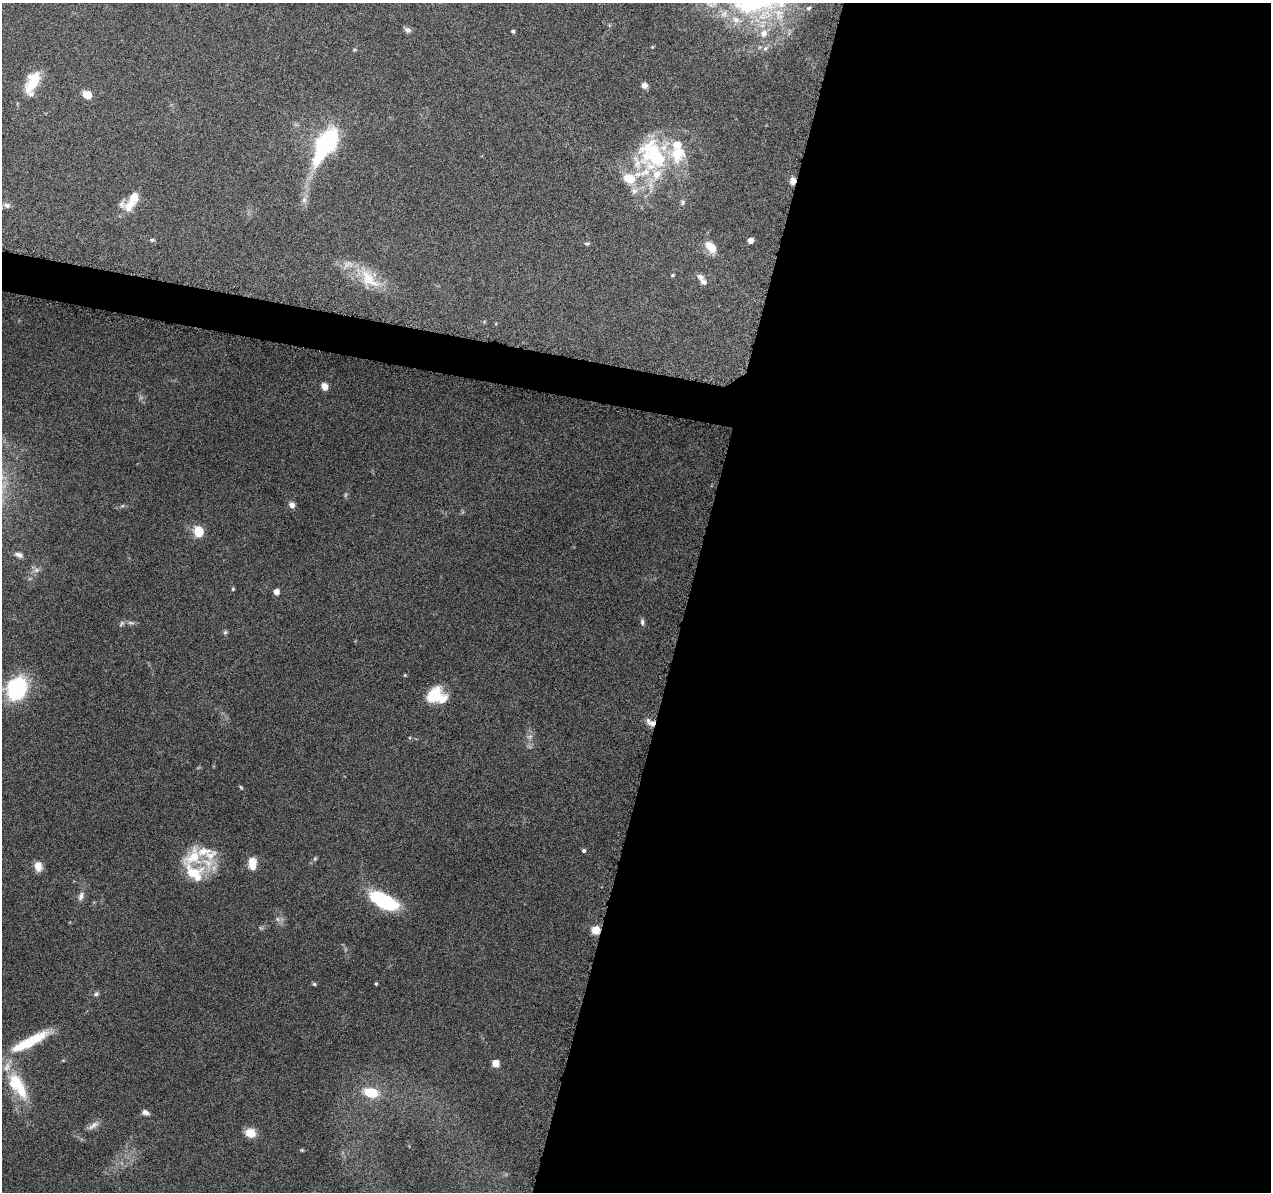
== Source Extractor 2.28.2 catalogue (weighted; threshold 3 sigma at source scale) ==
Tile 12 of 4 x 4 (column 4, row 3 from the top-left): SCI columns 3833-5101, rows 1494-2683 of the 5116 x 5307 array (HDU 1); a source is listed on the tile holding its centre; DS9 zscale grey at full resolution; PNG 1273 x 1194 px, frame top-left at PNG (2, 3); no overlay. Shown black and unused: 48% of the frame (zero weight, under 9 of 18 exposures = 2% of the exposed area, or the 3 px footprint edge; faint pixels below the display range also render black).
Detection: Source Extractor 2.28.2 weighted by HDU 2 'WHT'; one run over the whole footprint, this tile lists its part. Background 0.116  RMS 0.0038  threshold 0.0155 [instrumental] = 3 sigma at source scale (4.09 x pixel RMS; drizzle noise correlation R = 1.36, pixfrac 0.8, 0.0396/0.0396 arcsec/px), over >= 5 px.
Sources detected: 82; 3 too faint to see at this stretch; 3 inside a brighter object's white glare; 1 cosmic-ray / hot-pixel residue — not listed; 15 inside a brighter listed object's ellipse — not listed separately; the other 60 listed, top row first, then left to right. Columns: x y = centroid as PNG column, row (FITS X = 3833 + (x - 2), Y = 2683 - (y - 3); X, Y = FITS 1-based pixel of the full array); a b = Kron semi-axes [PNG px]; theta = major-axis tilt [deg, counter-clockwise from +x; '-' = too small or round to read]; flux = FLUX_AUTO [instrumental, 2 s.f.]
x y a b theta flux
808 8 6 5 - 0.62
736 20 11 8 -31 2.5
408 30 9 6 -22 1.2
513 31 4 4 - 0.54
764 33 11 10 - 2.8
652 47 4 3 - 0.3
765 48 7 6 - 0.86
354 50 6 3 18 0.38
33 81 27 13 60 9.8
644 85 8 7 - 1.4
87 95 9 7 -20 4.3
326 144 24 11 57 65
655 155 41 29 87 33
629 179 17 14 -30 7.4
304 200 8 7 - 1.4
682 202 7 6 - 0.8
7 205 8 6 -15 1.3
129 206 21 12 -3 5
152 240 6 5 - 0.54
751 240 4 4 - 2.7
587 244 7 4 3 0.58
711 247 13 8 -48 6.1
673 275 4 3 - 0.51
700 277 9 8 - 1.5
369 279 36 18 -44 11
325 386 7 6 - 3
292 505 8 6 -69 1.7
198 531 9 7 -74 8.5
19 555 12 6 -24 1.5
36 570 8 7 - 1.3
233 589 5 4 - 0.39
276 592 4 4 - 3
642 622 8 5 -83 0.91
122 623 10 5 54 0.76
225 632 6 5 - 0.6
405 675 4 4 - 0.31
17 689 20 16 69 35
435 694 18 12 48 11
652 723 12 6 -2 2.5
530 736 7 6 - 1
241 787 6 4 -46 0.43
584 850 4 4 - 0.7
193 857 30 20 42 12
252 864 13 7 -88 6.2
38 866 11 8 -80 3.2
81 896 12 7 68 1.6
385 902 22 12 -29 32
278 919 6 6 - 0.98
595 930 8 8 - 4.1
314 984 5 5 - 0.48
376 984 4 4 - 0.4
96 994 6 5 - 0.9
27 1044 48 11 22 13
495 1063 5 5 - 5.9
20 1088 33 14 -66 13
371 1092 17 11 -14 8.3
145 1112 9 5 -12 1.3
93 1125 18 6 33 1.9
250 1133 11 9 -14 4.5
302 1150 5 4 - 0.4
Overlapping masked pixels (flux is a lower limit): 2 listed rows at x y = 652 723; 595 930